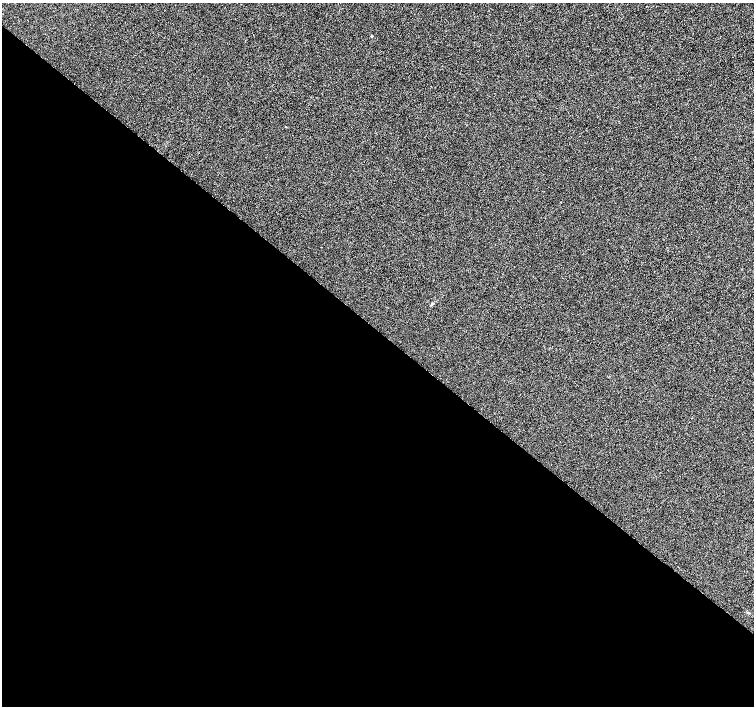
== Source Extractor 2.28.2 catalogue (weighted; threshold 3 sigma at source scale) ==
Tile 14 of 4 x 4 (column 2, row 4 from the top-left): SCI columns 1509-3011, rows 233-1640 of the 6016 x 6029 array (HDU 1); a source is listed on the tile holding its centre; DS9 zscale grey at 2 x 2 block average (1 PNG px = mean of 2 x 2 image px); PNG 756 x 708 px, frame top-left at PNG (2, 3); no overlay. Shown black and unused: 53% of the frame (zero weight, under 3 of 6 exposures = <1% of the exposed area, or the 3 px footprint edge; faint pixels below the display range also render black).
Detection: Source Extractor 2.28.2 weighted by HDU 2 'WHT'; one run over the whole footprint, this tile lists its part. Background -1.45e-04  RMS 0.0023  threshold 0.00942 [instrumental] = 3 sigma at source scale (4.09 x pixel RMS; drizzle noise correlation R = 1.36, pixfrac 0.8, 0.0396/0.0396 arcsec/px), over >= 5 px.
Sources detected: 3; all 3 listed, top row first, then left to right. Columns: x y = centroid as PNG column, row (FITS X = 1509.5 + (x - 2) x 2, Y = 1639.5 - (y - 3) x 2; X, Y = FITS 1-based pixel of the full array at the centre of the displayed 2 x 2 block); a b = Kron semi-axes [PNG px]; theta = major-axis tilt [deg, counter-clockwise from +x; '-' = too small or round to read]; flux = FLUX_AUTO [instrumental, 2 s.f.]
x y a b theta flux
371 36 2 2 - 0.45
432 304 4 3 - 0.58
748 613 3 2 - 0.31